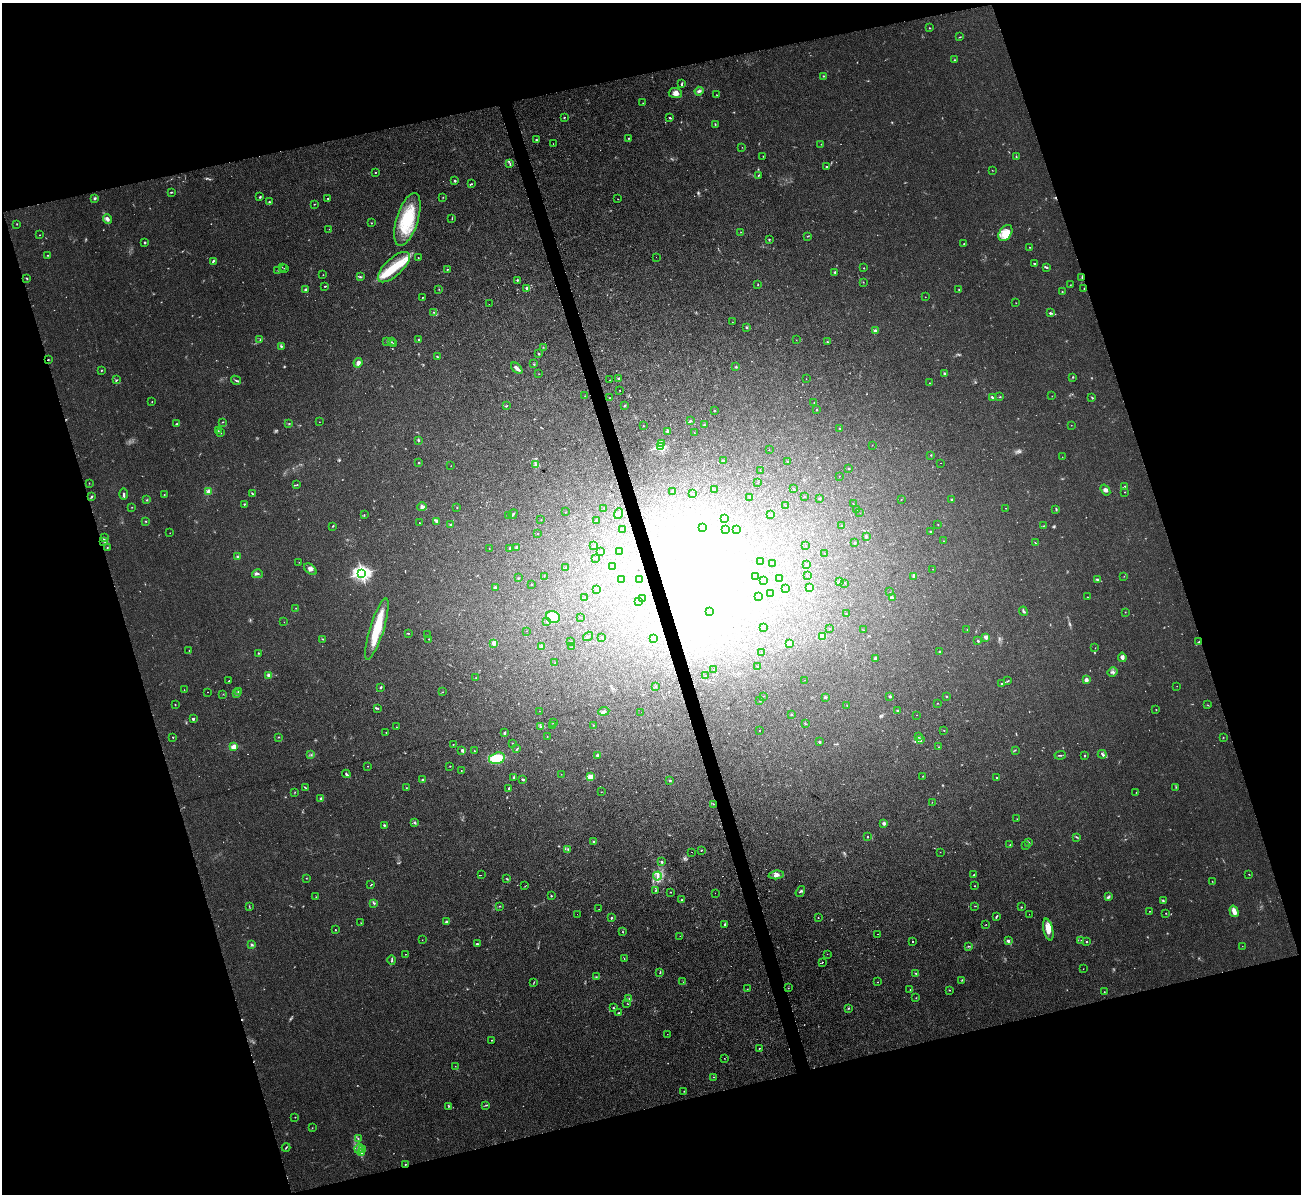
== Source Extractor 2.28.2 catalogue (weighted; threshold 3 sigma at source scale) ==
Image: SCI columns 1-5193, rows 143-4910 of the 5208 x 5178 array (HDU 1 of 3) = the unmasked area's bounding box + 8 px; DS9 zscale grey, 4 x 4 block average (1 PNG px = mean of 4 x 4 image px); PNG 1303 x 1196 px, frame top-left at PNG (2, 3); each listed source drawn as its Kron ellipse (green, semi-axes under 4 px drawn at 4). Shown black and unused: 34% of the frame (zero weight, under 2 of 3 exposures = <1% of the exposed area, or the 3 px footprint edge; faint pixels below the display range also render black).
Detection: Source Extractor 2.28.2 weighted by HDU 2 'WHT'. Background 0.0582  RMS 0.0063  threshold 0.0282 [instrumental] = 3 sigma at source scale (4.5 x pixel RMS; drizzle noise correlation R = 1.50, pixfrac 1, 0.05/0.05 arcsec/px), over >= 5 px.
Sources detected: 662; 33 too faint to see at this stretch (4 x 4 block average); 22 inside a brighter object's white glare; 11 cosmic-ray / hot-pixel residue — neither listed nor drawn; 14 coinciding with a brighter row at this scale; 23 inside a brighter listed object's ellipse — not listed separately; of the other 559, all 500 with FLUX_AUTO >= 0.79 (the completeness limit of this list) listed and drawn (59 fainter detections not listed), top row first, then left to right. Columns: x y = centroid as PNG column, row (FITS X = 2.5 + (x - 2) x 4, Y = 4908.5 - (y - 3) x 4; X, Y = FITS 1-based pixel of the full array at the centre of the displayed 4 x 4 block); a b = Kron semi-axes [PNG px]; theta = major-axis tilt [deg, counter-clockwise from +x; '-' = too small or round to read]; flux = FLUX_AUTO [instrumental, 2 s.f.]
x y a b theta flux
930 28 3 2 - 2
960 37 3 2 - 2.1
954 60 2 2 - 2.3
823 76 2 2 - 2.2
682 84 3 2 - 5
699 91 4 4 - 8.3
675 93 7 5 -4 15
716 95 2 2 - 1.1
643 103 2 2 - 1.6
564 117 2 2 - 5.7
670 118 2 2 - 3.6
715 124 2 2 - 3.2
628 138 2 2 - 2.2
536 140 2 2 - 4.1
553 144 2 2 - 4.2
821 144 2 2 - 0.83
742 147 2 2 - 0.94
763 156 2 2 - 1.7
1016 157 3 2 - 2.7
510 163 3 2 - 3.5
826 167 2 2 - 5.2
992 170 2 2 - 1.1
375 172 2 2 - 4.5
759 175 2 2 - 2.8
455 181 2 2 - 4.5
471 184 3 2 - 2.9
171 192 3 2 - 3
260 197 2 2 - 5
443 197 2 2 - 1.5
95 198 3 3 - 4.8
328 198 2 2 - 3.5
618 199 2 2 - 1.6
269 202 3 2 - 4.2
314 204 2 2 - 1.6
107 219 5 3 - 13
407 219 27 11 72 180
452 219 4 2 - 2
371 223 2 2 - 4.3
17 224 2 2 - 1.7
329 229 2 2 - 0.93
741 232 2 2 - 0.97
1005 233 9 6 55 29
40 235 2 2 - 1.5
807 236 2 2 - 1.7
769 239 3 2 - 2.3
145 242 2 2 - 3.5
964 244 2 2 - 1.6
1030 247 2 2 - 1.4
48 255 2 2 - 2.8
656 257 2 2 - 0.99
418 258 2 2 - 3.9
213 261 3 2 - 4.9
1034 263 2 2 - 7
282 267 2 2 - 1.2
394 267 20 8 43 100
1046 267 3 2 - 3.6
284 268 2 2 - 0.86
864 268 2 2 - 4.9
447 269 2 2 - 2.3
278 270 2 2 - 1.4
835 272 3 2 - 3.8
323 275 2 2 - 1.1
360 277 3 2 - 2.8
1082 277 2 2 - 2.4
27 278 3 2 - 2.8
517 280 3 2 - 3.8
863 282 2 2 - 1.2
758 285 2 2 - 2
1071 285 2 2 - 1.1
325 286 2 2 - 3.5
527 288 2 2 - 54
439 289 2 2 - 1.7
959 289 2 2 - 1.6
1084 289 3 2 - 2.2
306 290 2 2 - 44
1062 292 2 2 - 1.7
422 297 2 2 - 2.4
925 297 2 2 - 0.84
1016 303 2 2 - 1.1
489 304 2 2 - 2.2
433 312 2 2 - 1.7
1050 313 2 2 - 8.4
732 322 2 2 - 1
746 327 2 2 - 4.4
875 331 2 2 - 18
419 339 2 2 - 9.9
260 340 3 2 - 2.4
796 340 2 2 - 0.8
387 341 2 2 - 2.3
391 342 2 2 - 2.1
827 342 2 2 - 2.5
393 344 3 2 - 2.1
281 346 2 2 - 3.3
543 347 2 2 - 1.2
539 354 3 2 - 2.7
437 356 3 2 - 1.6
48 360 2 2 - 2.3
358 363 5 3 - 16
534 364 3 2 - 2.1
736 367 2 2 - 3.5
517 368 7 3 -43 15
101 370 2 2 - 2.1
944 373 2 2 - 3.5
539 374 2 2 - 0.8
1072 377 2 2 - 2.4
619 378 2 2 - 12
806 379 2 2 - 3.9
116 380 2 2 - 2.6
236 380 5 2 - 4.6
609 380 2 2 - 3.2
929 383 2 2 - 1.1
620 390 2 2 - 1.2
585 396 2 2 - 1.1
1052 396 2 2 - 1.1
992 397 3 2 - 4.3
1000 397 2 2 - 2
1092 397 2 2 - 2.2
609 398 2 2 - 1.7
152 402 2 2 - 1.8
814 403 2 2 - 0.9
506 406 2 2 - 1.9
625 406 2 2 - 2.5
816 409 2 2 - 1.6
714 410 2 2 - 2.6
690 421 2 2 - 4.7
223 422 3 2 - 2
319 422 2 2 - 1.5
289 423 2 2 - 2.4
177 424 4 2 - 5
704 425 2 2 - 2.5
1071 425 2 2 - 0.81
643 426 2 2 - 1.3
840 428 2 2 - 1.7
218 431 2 2 - 1.4
668 431 2 2 - 14
221 433 2 2 - 1.2
694 433 2 2 - 1.1
418 440 2 2 - 6.4
661 444 2 2 - 12
872 445 2 2 - 0.86
661 447 2 2 - 440
769 450 2 2 - 0.95
931 455 2 2 - 2.3
1062 457 2 2 - 0.89
723 461 2 2 - 2.5
788 461 2 2 - 1.5
419 463 2 2 - 2.5
941 463 2 2 - 1.3
535 464 2 2 - 3.8
451 466 2 2 - 1
849 469 2 2 - 2.2
760 471 2 2 - 0.88
839 476 2 2 - 0.82
89 483 2 2 - 1.3
758 483 2 2 - 1.3
297 485 2 2 - 2.1
1125 486 2 2 - 2.4
793 488 2 2 - 0.97
714 490 2 2 - 6.3
1105 490 6 3 -53 11
208 491 4 3 - 11
673 491 2 2 - 5.3
1125 492 2 2 - 1.5
693 493 2 2 - 1.3
124 494 5 2 - 8.7
252 494 3 2 - 3.4
164 495 2 2 - 1.5
804 496 2 2 - 0.86
91 497 3 2 - 4
750 497 3 2 - 4.9
820 498 2 2 - 3.1
901 499 2 2 - 1.2
952 499 2 2 - 7.8
147 500 2 2 - 2.3
244 504 2 2 - 2.9
853 504 2 2 - 0.94
786 506 2 2 - 1.9
132 507 2 2 - 1.2
422 507 5 2 - 6.2
457 508 2 2 - 1.2
604 508 2 2 - 0.83
1006 508 2 2 - 2.5
857 509 2 2 - 3.8
1056 509 3 2 - 4
565 512 2 2 - 1.1
860 513 2 2 - 0.97
513 514 5 2 - 3.9
619 514 5 3 - 11
364 515 2 2 - 1.3
771 515 3 2 - 3.3
509 516 3 2 - 5.2
541 519 2 2 - 0.86
725 519 2 2 - 0.88
146 521 2 2 - 2
437 521 3 2 - 9.2
596 521 2 2 - 2.4
419 523 2 2 - 1.1
451 525 2 2 - 32
841 525 2 2 - 1.7
938 525 2 2 - 1.1
333 526 3 2 - 2.6
1043 526 2 2 - 1.4
702 527 2 2 - 1.3
622 529 2 2 - 1
725 529 3 2 - 2.6
737 529 3 2 - 3.4
931 531 3 2 - 2.9
170 533 2 2 - 0.94
537 534 2 2 - 1.2
866 536 2 2 - 13
104 537 2 2 - 1.7
104 541 3 2 - 3.6
944 541 2 2 - 0.97
1035 542 2 2 - 1.7
855 543 2 2 - 2.5
805 545 2 2 - 0.81
594 546 2 2 - 0.82
517 547 3 3 - 6.7
107 548 2 2 - 2.3
489 548 2 2 - 1.2
510 548 2 2 - 5.3
601 551 2 2 - 6.9
620 551 3 2 - 3.2
825 554 2 2 - 0.89
238 557 3 2 - 3.6
595 559 2 2 - 1.1
761 561 2 2 - 2.8
299 562 2 2 - 2.2
773 564 2 2 - 1.4
806 565 3 2 - 3.5
612 566 2 2 - 14
565 568 2 2 - 2.5
310 569 7 4 -40 13
933 569 2 2 - 1.2
362 573 3 2 - 1500
257 574 5 2 - 6.4
807 575 2 2 - 1.1
544 576 2 2 - 0.97
755 576 3 2 - 8.5
914 576 2 2 - 26
1124 576 2 2 - 0.98
518 578 2 2 - 1.9
640 579 2 2 - 0.91
780 579 2 2 - 1.3
1097 579 4 2 - 4.7
622 580 2 2 - 4.4
764 580 2 2 - 2.7
839 582 3 3 - 6.3
844 583 2 2 - 1.4
531 585 2 2 - 1.1
495 587 3 2 - 5.4
809 588 2 2 - 23
785 589 3 2 - 3.5
596 590 4 2 - 5.1
890 592 2 2 - 0.9
771 594 2 2 - 1
759 596 2 2 - 1.1
584 597 2 2 - 1.2
892 597 2 2 - 4.4
1087 597 2 2 - 1.5
642 598 2 2 - 0.94
638 601 2 2 - 1.2
296 608 2 2 - 1.5
1023 611 5 2 - 6.9
709 612 2 2 - 60
1125 612 2 2 - 1.1
846 613 2 2 - 1.3
553 617 7 5 -19 73
580 617 2 2 - 1.1
284 622 2 2 - 0.9
547 622 2 2 - 1.1
764 627 3 2 - 2.4
377 629 32 7 73 130
830 629 2 2 - 1.5
967 629 2 2 - 1.6
863 630 2 2 - 1.7
526 631 2 2 - 0.9
408 633 3 2 - 2.4
427 635 2 2 - 0.91
588 636 5 2 - 4.1
823 636 2 2 - 61
602 637 2 2 - 1.6
986 637 2 2 - 22
653 638 2 2 - 0.98
323 639 3 2 - 3
429 639 2 2 - 1.6
978 641 2 2 - 5.2
1199 641 3 2 - 4.2
570 642 2 2 - 3.1
494 643 3 2 - 21
789 643 2 2 - 100
542 647 4 2 - 3.5
572 647 2 2 - 1.2
1095 648 2 2 - 0.87
189 650 2 2 - 1.3
940 652 2 2 - 4.8
258 653 2 2 - 2.2
762 653 3 2 - 2.2
1122 657 4 4 - 11
875 659 2 2 - 7.2
555 663 2 2 - 1.8
757 667 2 2 - 2
714 670 2 2 - 1.5
1112 672 5 3 - 7.6
268 675 3 3 - 6.3
706 676 3 2 - 2.4
476 678 2 2 - 2.1
805 680 2 2 - 0.81
1086 680 2 2 - 39
229 681 2 2 - 2
1008 681 3 2 - 2.3
1001 684 2 2 - 3
1177 686 2 2 - 0.79
381 687 2 2 - 4.7
655 687 2 2 - 1.8
184 690 2 2 - 1.5
238 691 2 2 - 1.8
207 692 2 2 - 0.95
443 692 2 2 - 1.2
223 694 2 2 - 1.4
236 694 3 2 - 3.5
763 696 2 2 - 0.95
890 696 2 2 - 9.9
947 696 3 2 - 1.8
825 697 2 2 - 8.5
760 701 2 2 - 1.1
937 703 2 2 - 1.3
175 705 2 2 - 2.8
847 705 2 2 - 1.9
1208 705 3 2 - 1.7
378 708 2 2 - 3.1
1156 709 2 2 - 1.5
540 711 2 2 - 1
604 711 5 3 - 8
898 711 2 2 - 9.3
641 712 2 2 - 1.9
791 714 2 2 - 1.9
917 715 2 2 - 0.81
193 719 2 2 - 26
553 723 2 2 - 1.3
806 724 2 2 - 1.1
553 725 2 2 - 1.8
593 725 2 2 - 0.94
396 727 2 2 - 1.3
541 727 3 2 - 2.1
759 730 2 2 - 1.4
944 730 2 2 - 1.2
386 732 2 2 - 1.5
504 733 3 2 - 3.2
547 736 2 2 - 1.1
173 737 2 2 - 1.9
278 737 2 2 - 1.7
918 737 2 2 - 1
1223 737 2 2 - 1.3
920 740 4 2 - 4.7
820 742 2 2 - 4
512 743 2 2 - 0.9
453 744 2 2 - 2.5
233 747 2 2 - 160
938 747 2 2 - 1
517 749 3 2 - 3.1
462 750 3 2 - 7.7
1015 750 3 2 - 2.7
474 751 2 2 - 6.5
1102 754 4 2 - 6.6
311 755 2 2 - 2.3
597 755 3 2 - 4.2
1060 755 6 2 5 3.9
1085 756 2 2 - 2.9
497 758 8 5 15 120
368 766 2 2 - 1.2
450 766 2 2 - 1.5
461 771 2 2 - 2.3
346 774 4 2 - 5.3
561 774 2 2 - 1.2
923 776 2 2 - 1.6
514 777 3 2 - 5
590 777 3 2 - 43
997 777 2 2 - 6.7
523 779 2 2 - 7
423 780 2 2 - 35
670 781 2 2 - 3.7
305 787 3 2 - 2.9
1176 787 2 2 - 1.5
406 788 2 2 - 1.8
509 788 2 2 - 7.3
295 792 2 2 - 1.4
601 792 2 2 - 1.5
1136 792 2 2 - 1.6
321 798 3 2 - 3.9
932 802 2 2 - 0.83
713 804 2 2 - 1.1
1017 819 2 2 - 1.1
414 822 3 2 - 4
884 823 2 2 - 53
384 825 4 2 - 4.4
868 837 2 2 - 3.4
1077 837 4 2 - 3.2
594 842 2 2 - 10
1029 842 2 2 - 1.5
1010 845 2 2 - 1.6
1026 845 2 2 - 1.9
568 849 3 2 - 2.2
701 850 2 2 - 2.7
692 852 2 2 - 1.2
940 852 2 2 - 1.2
661 862 2 2 - 6
1249 874 2 2 - 1.3
481 875 2 2 - 1.4
776 875 7 3 6 14
973 875 2 2 - 1.8
657 876 4 3 - 11
306 878 2 2 - 1.2
507 879 3 2 - 3
1212 881 2 2 - 1.2
371 885 4 2 - 2.3
525 886 2 2 - 1.3
975 886 2 2 - 1.3
656 890 3 2 - 2.9
800 891 6 2 55 4.3
670 892 2 2 - 1.5
715 893 2 2 - 1.1
551 896 2 2 - 3.5
316 897 2 2 - 1.3
1109 897 4 3 - 5.7
682 900 3 2 - 3.5
1163 901 2 2 - 2.3
374 903 4 2 - 4.5
249 906 2 2 - 1.9
499 906 2 2 - 1.9
975 906 3 2 - 1.6
1021 907 2 2 - 2.7
599 909 2 2 - 1.1
1149 911 2 2 - 1.3
1234 911 6 3 -72 36
1166 913 2 2 - 1.4
577 914 2 2 - 0.81
1029 914 2 2 - 1.7
996 916 3 2 - 3.3
611 918 2 2 - 6.4
818 918 2 2 - 1.2
447 922 4 3 - 8.1
361 923 2 2 - 0.92
986 924 2 2 - 1.3
725 925 3 2 - 6.4
335 930 2 2 - 2.6
1048 930 11 4 -77 37
623 932 2 2 - 1.6
877 934 2 2 - 1.1
680 936 2 2 - 1.1
422 940 2 2 - 1
1081 940 2 2 - 1.6
912 941 2 2 - 4.5
1008 941 3 3 - 6.8
1086 942 2 2 - 4.2
477 944 3 2 - 4
252 945 3 2 - 4.6
968 946 2 2 - 2.5
1242 946 2 2 - 1.3
405 954 2 2 - 2.2
827 954 2 2 - 1
624 959 2 2 - 1.3
392 960 5 2 - 4.5
823 962 2 2 - 2.1
1083 969 2 2 - 0.91
660 973 2 2 - 1.8
916 974 4 2 - 4
596 977 2 2 - 1.6
962 980 2 2 - 1.6
534 982 3 2 - 2
683 982 2 2 - 0.96
878 982 2 2 - 1.1
788 988 2 2 - 1
747 989 2 2 - 1.1
910 990 2 2 - 1
949 990 2 2 - 2
1104 992 3 2 - 1.3
916 998 2 2 - 1.4
629 999 3 2 - 4.9
627 1003 2 2 - 1
614 1008 3 2 - 2.4
848 1008 3 2 - 2.8
618 1013 3 2 - 2.9
667 1034 2 2 - 0.82
492 1040 2 2 - 1.9
759 1048 2 2 - 3.5
724 1058 2 2 - 1.8
455 1066 2 2 - 0.91
714 1077 2 2 - 1.7
684 1091 2 2 - 1.6
486 1105 3 2 - 2.7
449 1106 2 2 - 2.4
295 1117 2 2 - 2.2
312 1128 2 2 - 1.4
358 1138 2 2 - 2.3
286 1148 4 2 - 3.1
359 1149 5 2 - 8.4
362 1150 2 2 - 2.9
361 1153 3 2 - 3.3
405 1164 2 2 - 4
Overlapping masked pixels (flux is a lower limit): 4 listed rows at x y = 1082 277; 48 360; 1199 641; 405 1164
Diffuse or blended objects may show on this block-average render without a row.